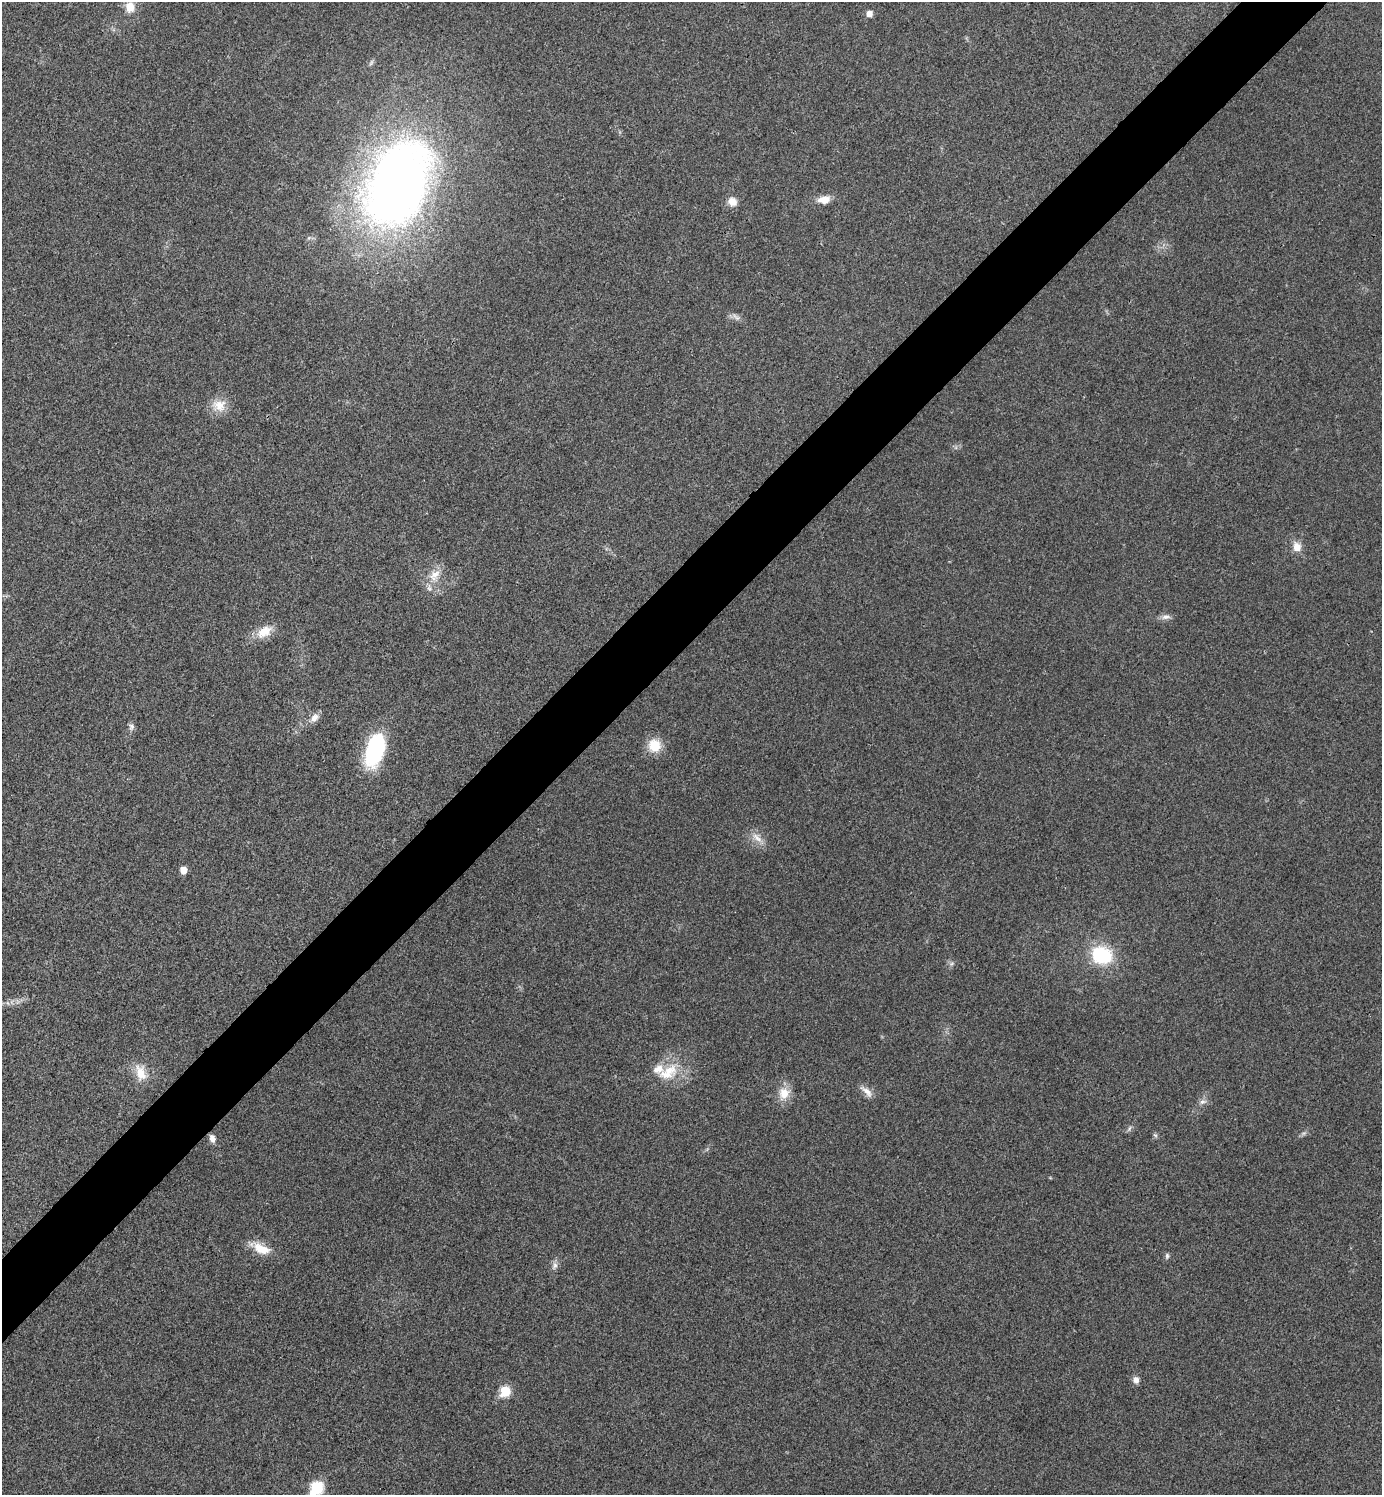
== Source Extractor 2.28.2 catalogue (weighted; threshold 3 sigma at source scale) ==
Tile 10 of 4 x 4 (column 2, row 3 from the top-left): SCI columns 1682-3061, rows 1497-2989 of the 5980 x 5981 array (HDU 1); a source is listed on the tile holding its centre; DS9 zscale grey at full resolution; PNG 1384 x 1497 px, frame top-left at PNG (2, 2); no overlay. Shown black and unused: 5% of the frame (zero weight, under 3 of 4 exposures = <1% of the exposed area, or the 3 px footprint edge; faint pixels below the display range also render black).
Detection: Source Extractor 2.28.2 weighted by HDU 2 'WHT'; one run over the whole footprint, this tile lists its part. Background 0.0281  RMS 0.0053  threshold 0.024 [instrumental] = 3 sigma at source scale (4.5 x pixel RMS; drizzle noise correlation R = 1.50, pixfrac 1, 0.05/0.05 arcsec/px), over >= 5 px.
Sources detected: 36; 1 too faint to see at this stretch — not listed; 1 inside a brighter listed object's ellipse — not listed separately; the other 34 listed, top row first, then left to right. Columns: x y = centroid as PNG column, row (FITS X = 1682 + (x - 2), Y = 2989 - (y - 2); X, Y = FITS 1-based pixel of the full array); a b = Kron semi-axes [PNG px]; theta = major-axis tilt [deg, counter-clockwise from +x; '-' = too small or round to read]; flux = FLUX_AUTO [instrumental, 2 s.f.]
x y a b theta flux
130 7 13 10 -84 7
869 14 6 6 - 3.9
397 184 103 66 65 400
824 200 17 9 8 5.8
732 201 11 10 - 5.1
736 317 14 5 -40 2.2
219 405 20 17 1 8.8
1297 547 12 10 -76 5.6
435 575 21 15 60 9.8
1166 617 13 7 3 2.6
264 632 22 13 32 9.5
314 718 15 8 42 4
131 727 10 8 84 2
654 745 15 15 - 12
375 750 37 18 73 50
757 838 19 9 -45 5.4
183 870 6 6 - 5.6
1102 955 18 15 -17 38
951 964 8 4 31 1.3
8 1003 7 4 -70 0.93
668 1072 35 20 31 19
141 1073 24 13 -73 10
866 1091 21 7 -43 4.1
784 1093 17 15 74 8.5
1203 1102 10 7 13 2.3
1129 1128 8 3 71 1
1155 1135 7 4 -44 0.97
212 1138 10 7 -72 2.9
260 1248 28 11 -26 11
1167 1256 9 5 84 1.2
555 1265 13 7 72 2.5
1136 1380 9 8 - 2.8
505 1391 7 6 - 23
317 1488 8 7 - 41
Isophote crosses this tile's border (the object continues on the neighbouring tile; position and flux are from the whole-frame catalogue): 1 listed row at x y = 317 1488